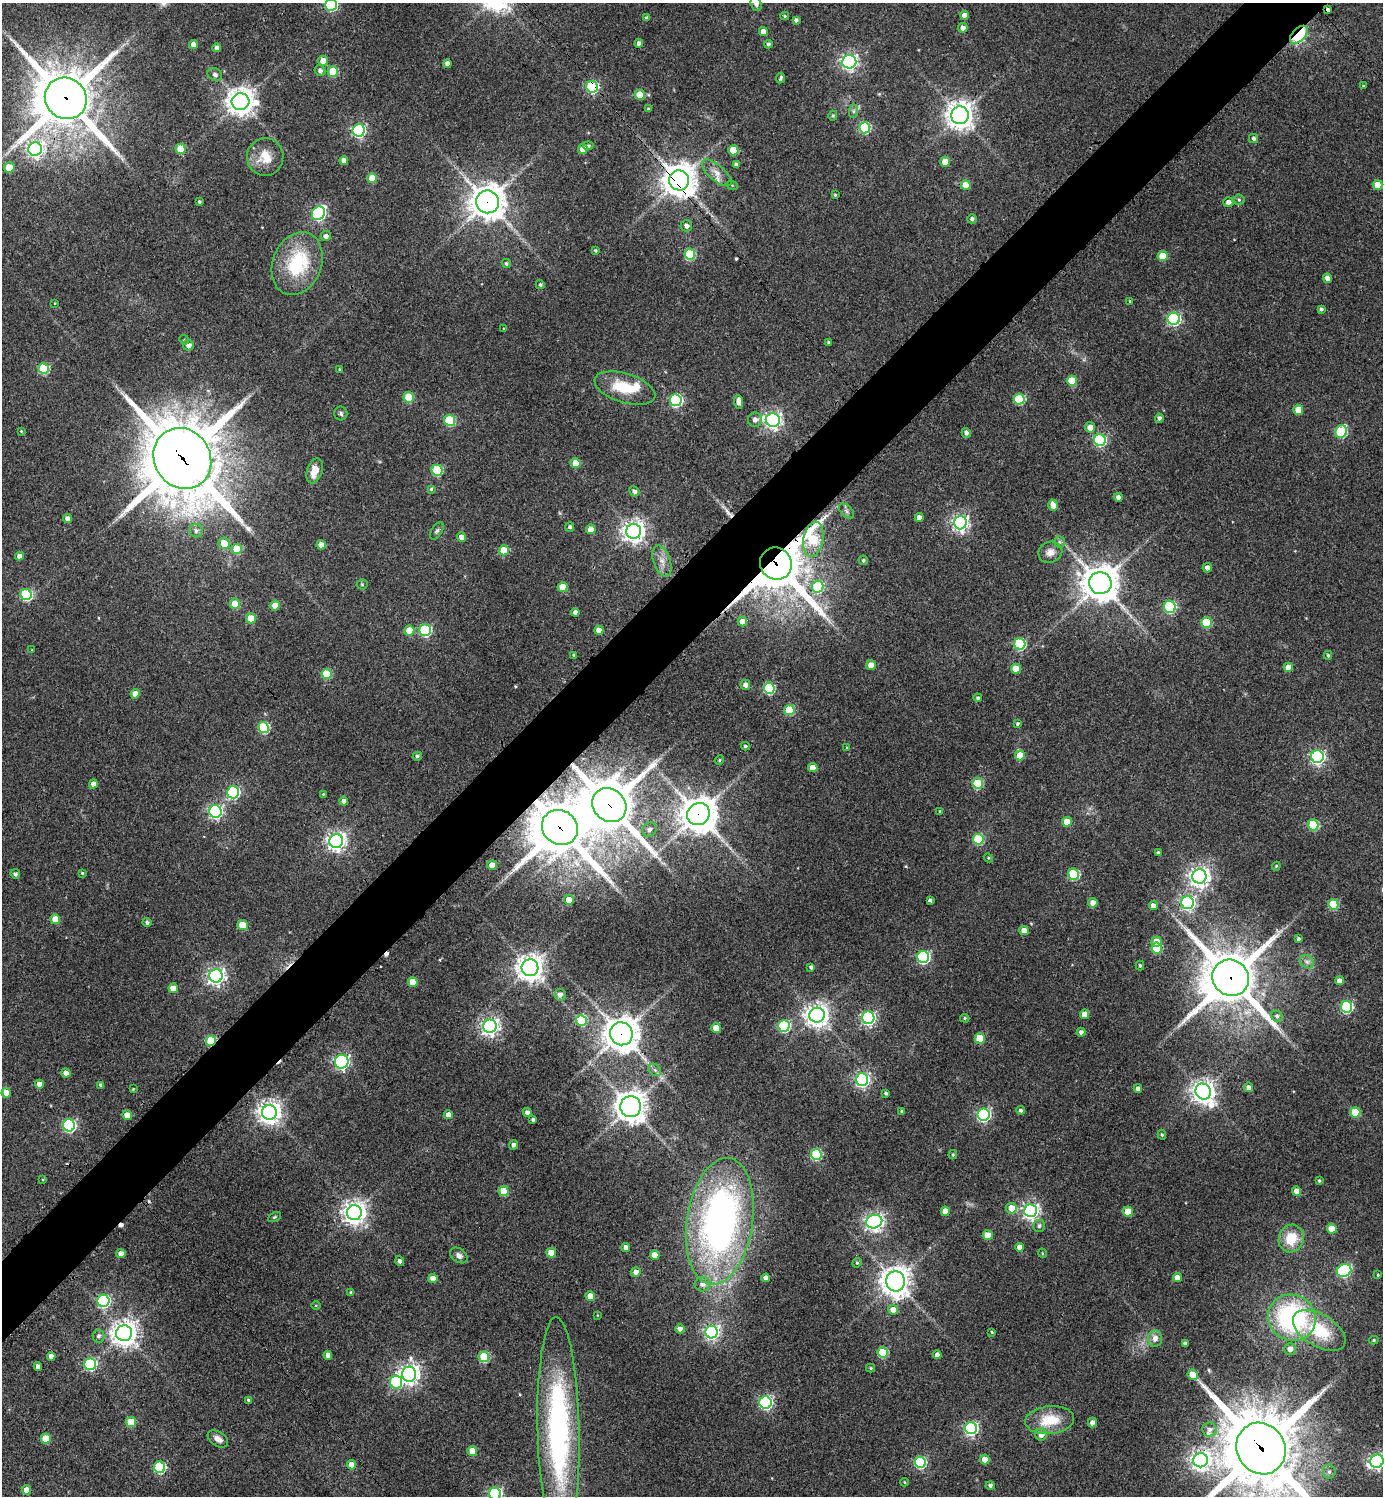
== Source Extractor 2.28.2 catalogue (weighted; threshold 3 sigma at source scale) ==
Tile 10 of 4 x 4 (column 2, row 3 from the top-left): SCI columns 1685-3065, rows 1501-2994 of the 5989 x 5991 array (HDU 1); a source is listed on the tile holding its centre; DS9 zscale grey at full resolution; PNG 1385 x 1498 px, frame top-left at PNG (2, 3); each listed source drawn as its Kron ellipse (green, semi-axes under 4 px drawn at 4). Shown black and unused: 5% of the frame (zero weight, under 3 of 4 exposures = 1% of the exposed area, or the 3 px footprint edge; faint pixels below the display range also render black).
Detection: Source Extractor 2.28.2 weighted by HDU 2 'WHT'; one run over the whole footprint, this tile lists its part. Background 0.0624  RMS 0.0053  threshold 0.024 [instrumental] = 3 sigma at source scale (4.5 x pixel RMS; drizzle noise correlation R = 1.50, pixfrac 1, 0.05/0.05 arcsec/px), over >= 5 px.
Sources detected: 343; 6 cosmic-ray / hot-pixel residue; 1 long thin detection or spike segment (spike, bleed or trail) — neither listed nor drawn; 4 inside a brighter listed object's ellipse — not listed separately; the other 332 listed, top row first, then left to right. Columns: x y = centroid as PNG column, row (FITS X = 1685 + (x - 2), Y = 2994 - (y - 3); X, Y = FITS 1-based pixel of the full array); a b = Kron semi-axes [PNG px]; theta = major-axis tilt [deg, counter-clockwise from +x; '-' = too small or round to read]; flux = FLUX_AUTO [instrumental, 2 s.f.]
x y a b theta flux
756 4 7 5 -71 2.1
331 5 6 6 - 55
1328 10 3 3 - 22
964 15 4 4 - 4.2
785 16 4 3 - 0.75
647 18 4 3 - 1.3
796 20 4 4 - 1.2
963 28 5 4 - 2.7
763 31 4 4 - 4.1
1299 35 11 6 46 78
639 43 4 4 - 2.2
768 44 4 4 - 1.1
193 45 4 4 - 3.7
217 48 4 4 - 2
323 61 5 5 - 5.3
849 62 7 6 - 190
447 64 4 4 - 2.9
320 71 5 5 - 1.6
333 72 5 5 - 22
215 74 7 6 - 1.8
781 78 5 3 - 0.97
1363 86 3 3 - 0.56
592 87 6 5 - 66
640 95 5 5 - 9.6
66 98 21 20 - 3100
241 102 9 8 - 600
648 109 4 3 - 0.53
854 111 7 4 89 1.2
960 115 9 8 - 570
833 116 5 4 - 0.77
865 128 5 5 - 46
359 130 6 6 - 97
1254 138 5 4 - 1.5
588 146 5 4 - 0.82
35 149 7 6 - 170
181 149 5 5 - 14
583 149 5 5 - 5.6
733 150 5 5 - 16
265 157 19 18 - 10
344 161 4 4 - 3.1
945 162 5 5 - 7.1
736 165 4 4 - 1.9
9 167 5 5 - 8.8
717 173 18 8 -40 4.5
372 178 5 5 - 12
679 180 10 10 - 970
732 185 6 3 -19 0.51
966 185 5 5 - 8.7
1377 185 5 5 - 8.9
835 195 3 3 - 0.66
1239 200 5 5 - 0.94
199 202 3 3 - 0.87
487 202 11 11 - 930
1228 202 5 5 - 2.5
318 213 7 6 - 88
972 219 5 4 - 1.4
686 226 6 5 - 2.3
326 236 5 5 - 2.1
595 250 4 4 - 0.85
690 254 5 5 - 30
1163 256 5 5 - 14
506 263 5 4 - 0.93
297 264 32 24 68 38
1327 278 5 4 - 3
540 285 4 4 - 1
1130 301 4 4 - 0.68
55 303 3 2 - 0.41
1321 309 4 3 - 1
1174 319 6 6 - 98
504 329 4 3 - 0.45
184 340 5 4 - 0.71
828 342 3 3 - 0.88
188 345 5 5 - 3.1
43 369 5 5 - 32
339 369 4 2 - 0.41
1072 381 5 5 - 16
625 388 31 14 -17 19
409 397 5 5 - 21
1019 399 5 5 - 36
676 400 6 6 - 83
739 402 7 4 -85 3.9
1298 410 5 5 - 8.7
341 413 7 6 - 1.3
1159 418 4 4 - 1.6
449 420 5 5 - 33
755 420 7 7 - 2.4
773 420 7 6 - 200
1090 427 5 5 - 4.1
21 431 4 4 - 0.55
1341 431 6 5 - 41
966 433 5 4 - 1.8
1100 440 6 6 - 69
182 458 31 28 -59 4300
576 463 5 5 - 9.1
437 470 5 5 - 37
315 471 13 7 71 6.5
431 489 4 4 - 0.77
634 491 5 4 - 1.7
1118 497 4 4 - 2.2
1053 505 6 4 -72 5.2
846 511 9 5 -46 1.6
919 517 4 4 - 3
67 519 4 4 - 2.9
960 523 6 6 - 200
570 527 5 4 - 1.1
591 529 5 5 - 6.5
196 531 7 6 - 1.6
437 531 9 5 57 1.2
634 531 7 7 - 390
461 537 4 4 - 3.7
813 539 18 10 79 41
1060 542 5 5 - 0.97
224 543 6 5 - 8.8
321 545 4 4 - 5
237 549 5 5 - 18
504 550 5 5 - 13
1050 552 12 10 21 3.9
20 556 4 4 - 3.2
863 560 5 4 - 1.1
662 561 16 8 -70 4.4
776 564 16 15 - 2900
1207 568 5 4 - 2.6
1100 583 11 11 - 1100
362 584 5 5 - 0.75
563 587 5 5 - 12
818 587 6 5 - 37
26 595 6 5 - 48
235 604 5 5 - 12
275 606 5 5 - 8.5
1170 607 6 6 - 65
575 612 4 4 - 2
251 618 5 5 - 12
742 622 5 4 - 3.9
1207 622 5 5 - 29
409 630 5 5 - 12
425 630 6 5 - 53
599 630 4 4 - 4.7
1020 644 6 5 - 55
32 650 4 3 - 0.45
574 655 3 3 - 1
1328 655 4 3 - 0.87
871 665 5 5 - 4.6
1288 667 4 4 - 5.1
1016 669 5 5 - 10
327 674 5 5 - 22
745 685 5 5 - 2.8
769 688 5 5 - 44
135 694 4 4 - 5.2
978 698 4 4 - 1.1
789 710 5 5 - 24
1017 724 3 3 - 0.76
263 728 5 5 - 41
745 746 4 3 - 0.85
847 748 4 3 - 0.52
1020 755 5 5 - 10
417 756 5 4 - 1.1
1317 757 6 6 - 140
719 760 5 4 - 0.67
813 768 4 4 - 6
978 783 5 5 - 30
93 784 4 4 - 3.9
233 792 6 6 - 73
323 794 3 3 - 0.59
344 801 4 4 - 2.4
609 805 18 15 -45 2800
215 811 6 6 - 110
940 811 3 3 - 0.53
698 814 11 10 - 950
1067 822 5 5 - 9.5
1313 825 5 5 - 36
560 827 19 17 -36 3300
649 829 7 7 - 2.3
978 839 5 5 - 33
336 841 7 7 - 250
1158 853 3 3 - 1.1
988 858 5 4 - 0.63
492 865 5 4 - 6.8
1276 866 4 3 - 0.6
82 873 4 3 - 0.63
15 874 5 4 - 1.3
1073 874 5 5 - 37
1199 876 7 7 - 320
569 900 5 5 - 6.3
930 900 3 3 - 3.2
1093 903 5 4 - 3.7
1188 903 6 6 - 130
1333 904 5 5 - 32
1153 906 4 4 - 2.9
55 919 5 5 - 11
147 923 4 4 - 1.2
243 925 5 5 - 13
1024 930 5 4 - 4.4
1298 939 3 3 - 1.2
1156 942 5 5 - 6.9
1157 948 5 5 - 25
923 957 6 6 - 89
1307 962 7 6 - 1.7
1140 966 5 4 - 0.95
811 967 4 3 - 1.3
530 968 8 8 - 590
216 976 6 6 - 210
1231 978 19 17 -40 3000
1339 981 4 4 - 2.6
413 982 5 5 - 11
173 988 5 4 - 6.4
560 995 6 5 - 2.4
1346 1007 6 5 - 64
1085 1014 4 4 - 5.5
817 1015 7 7 - 460
1277 1016 6 5 - 1.2
868 1018 6 6 - 120
965 1018 5 4 - 0.76
581 1021 5 5 - 29
490 1026 7 6 - 230
784 1026 6 6 - 50
716 1028 5 5 - 9.2
1081 1032 4 4 - 1.8
621 1034 11 11 - 1000
980 1038 5 5 - 18
211 1041 5 5 - 32
342 1062 7 7 - 100
655 1070 7 5 -45 1.3
66 1073 4 4 - 3.2
862 1080 6 6 - 130
39 1084 4 4 - 4
101 1085 4 4 - 1.6
1249 1087 5 4 - 2.7
133 1089 3 2 - 0.37
1138 1089 4 4 - 2.2
1203 1092 8 7 - 460
6 1093 5 4 - 5.7
886 1093 4 4 - 0.88
631 1107 10 10 - 680
1021 1110 4 4 - 1.4
902 1111 3 3 - 0.71
269 1112 7 7 - 430
527 1112 4 4 - 2
1355 1112 5 5 - 13
127 1115 5 4 - 5.9
448 1115 4 4 - 3.8
983 1115 6 6 - 110
533 1120 3 3 - 1.2
69 1125 6 6 - 80
1162 1135 5 4 - 0.79
514 1145 5 4 - 1.7
816 1154 5 5 - 41
953 1155 4 3 - 0.68
43 1179 4 3 - 0.47
1319 1181 4 3 - 0.68
504 1191 5 5 - 17
1296 1191 4 4 - 4.7
1011 1208 5 5 - 6.9
945 1211 4 4 - 7.1
1030 1211 6 6 - 190
1128 1211 5 5 - 12
354 1213 7 7 - 440
274 1217 7 4 27 0.76
720 1221 64 33 81 240
874 1222 8 6 12 240
1039 1226 6 5 - 1.3
1332 1229 5 5 - 9.5
988 1235 5 5 - 11
1291 1238 14 12 72 14
1019 1247 4 4 - 3.6
626 1248 4 4 - 3.3
551 1253 5 4 - 9.5
1042 1253 5 3 - 0.52
121 1254 4 4 - 4.4
655 1255 5 4 - 7
459 1256 9 6 -36 2.2
400 1261 5 4 - 1.5
857 1263 5 4 - 0.74
1344 1270 7 6 - 81
636 1272 5 5 - 3.1
1378 1275 4 3 - 0.56
433 1278 4 4 - 4.3
766 1278 4 4 - 3.3
1177 1278 4 4 - 5.4
895 1281 10 9 - 680
703 1284 8 7 - 2.9
351 1293 4 4 - 1
590 1296 5 5 - 10
103 1301 6 6 - 70
316 1306 4 3 - 0.48
893 1310 5 5 - 7.7
597 1315 3 2 - 0.32
1292 1318 24 22 -33 91
680 1329 5 4 - 2.2
1319 1330 29 16 -31 23
712 1332 6 6 - 140
992 1332 4 3 - 0.57
124 1333 8 8 - 570
99 1336 6 6 - 1.6
1155 1339 8 7 - 3.6
1374 1340 5 4 - 0.73
1185 1344 4 4 - 2
1290 1349 6 6 - 2.9
883 1353 5 5 - 29
328 1355 4 4 - 2.9
937 1355 4 4 - 3.9
51 1356 4 4 - 3.4
484 1357 5 5 - 35
90 1364 6 6 - 52
38 1366 4 4 - 2.7
871 1368 4 4 - 0.66
409 1374 7 7 - 310
1193 1375 5 5 - 11
396 1382 6 6 - 46
249 1400 4 3 - 1.1
766 1403 6 6 - 95
1050 1420 24 14 6 16
131 1422 5 5 - 16
1092 1423 5 4 - 2.6
971 1428 6 6 - 110
558 1430 113 21 -89 140
1210 1430 7 7 - 1.9
1041 1435 6 6 - 3.8
46 1439 5 5 - 14
218 1439 11 7 -34 3.3
1261 1448 26 24 -58 5400
472 1451 5 5 - 11
985 1460 5 5 - 5.3
1201 1460 7 7 - 310
1377 1461 7 6 - 160
920 1462 6 5 - 57
351 1465 5 4 - 4.6
159 1467 6 5 - 54
1329 1472 7 6 - 1.7
905 1482 4 4 - 0.56
990 1485 4 4 - 1.4
27 1490 5 4 - 6.1
495 1494 6 6 - 110
Overlapping masked pixels (flux is a lower limit): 17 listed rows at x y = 1328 10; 1299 35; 592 87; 66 98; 35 149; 679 180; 487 202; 182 458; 813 539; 776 564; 609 805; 698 814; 560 827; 1231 978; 621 1034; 211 1041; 1261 1448
Isophote crosses this tile's border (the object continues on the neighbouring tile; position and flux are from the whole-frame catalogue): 5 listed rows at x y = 756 4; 331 5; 1261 1448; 1377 1461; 495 1494